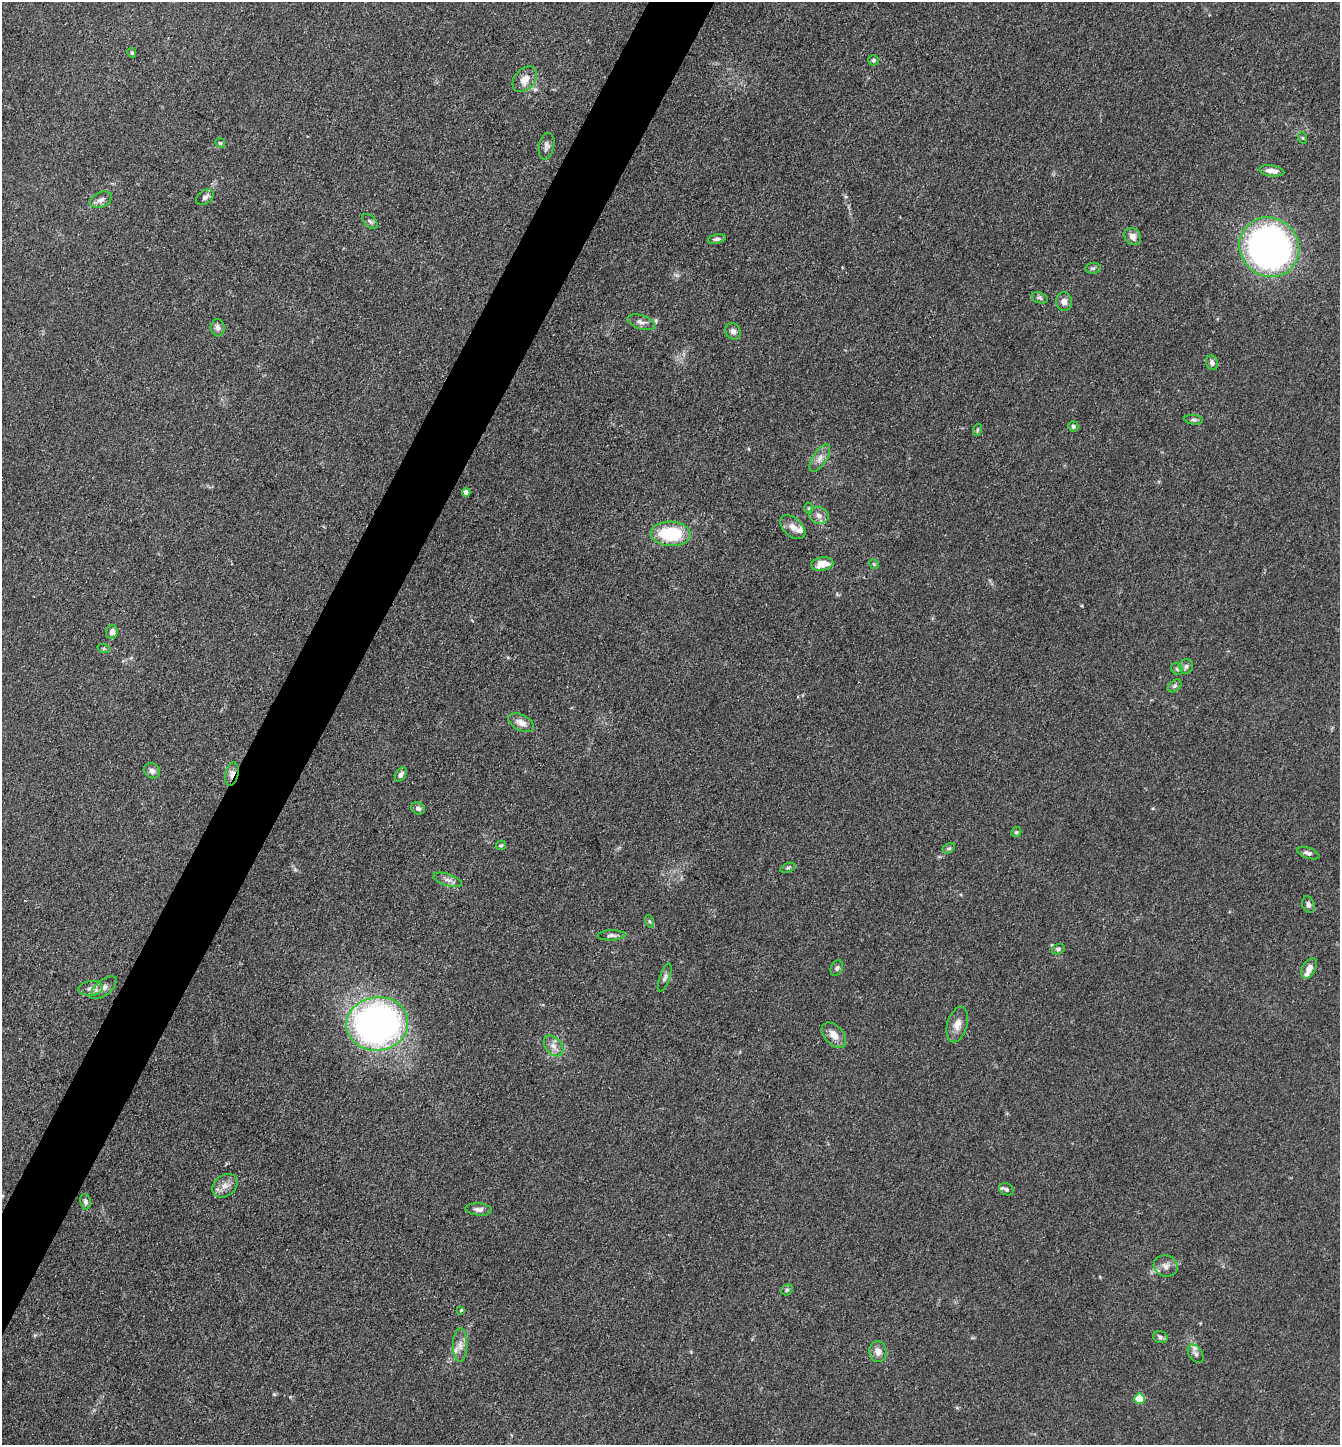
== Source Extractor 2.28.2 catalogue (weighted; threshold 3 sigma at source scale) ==
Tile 7 of 4 x 4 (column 3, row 2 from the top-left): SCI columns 2962-4299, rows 2889-4331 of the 5784 x 5775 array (HDU 1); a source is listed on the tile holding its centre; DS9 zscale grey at full resolution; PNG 1342 x 1447 px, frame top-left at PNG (2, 2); each listed source drawn as its Kron ellipse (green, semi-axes under 4 px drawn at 4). Shown black and unused: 4% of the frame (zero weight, under 3 of 4 exposures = <1% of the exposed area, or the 3 px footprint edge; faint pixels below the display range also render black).
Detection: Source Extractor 2.28.2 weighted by HDU 2 'WHT'; one run over the whole footprint, this tile lists its part. Background 0.0825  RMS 0.0063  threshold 0.0284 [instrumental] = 3 sigma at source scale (4.5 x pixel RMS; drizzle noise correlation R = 1.50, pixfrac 1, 0.05/0.05 arcsec/px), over >= 5 px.
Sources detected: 74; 2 inside a brighter listed object's ellipse — not listed separately; the other 72 listed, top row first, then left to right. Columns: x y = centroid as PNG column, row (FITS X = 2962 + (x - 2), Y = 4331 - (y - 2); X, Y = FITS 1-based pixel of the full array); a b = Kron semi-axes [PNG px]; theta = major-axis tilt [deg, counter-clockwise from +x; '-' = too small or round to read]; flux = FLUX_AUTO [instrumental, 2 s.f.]
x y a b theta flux
132 53 5 4 - 0.99
873 60 5 5 - 1.2
525 79 14 10 50 6.9
1303 138 6 3 -70 0.68
220 143 5 4 - 0.95
546 146 13 7 78 2.6
1272 171 12 5 -8 4.7
205 197 10 6 38 2.2
101 200 11 7 25 3.3
370 221 9 5 -43 1.5
1133 237 9 7 -48 4.3
717 239 9 4 12 1.6
1269 247 31 29 -43 290
1093 268 8 5 6 1.2
1040 298 8 5 -19 1.5
1064 302 9 8 - 3.5
641 322 14 7 -17 3.2
218 328 8 7 - 2.6
733 331 8 7 - 2.7
1212 363 7 6 - 2.1
1194 420 9 5 -6 1.4
1073 426 5 5 - 1.2
977 430 6 4 71 0.89
820 458 15 7 57 4.2
466 492 4 4 - 3.7
809 508 5 3 - 0.76
819 515 10 8 -18 3.7
793 527 15 9 -42 4.9
671 534 20 12 -3 34
822 564 11 6 10 8.9
874 564 5 4 - 0.77
112 632 7 6 - 3.2
104 649 6 4 -18 0.74
1186 666 7 6 - 1.6
1177 669 6 5 - 1.1
1175 686 8 5 41 1.4
521 723 14 7 -26 5
152 771 8 7 - 2.4
232 774 12 6 79 4
401 774 8 5 56 2.3
418 808 7 6 - 2
1016 832 5 4 - 0.9
501 845 5 5 - 0.91
949 848 6 4 28 1.2
1308 853 12 5 -18 2.1
788 868 8 4 20 1.1
448 880 15 5 -18 3
1308 905 9 6 -72 1.9
649 921 6 4 -71 0.96
611 935 14 5 2 2.2
1058 949 6 5 - 1.3
837 968 8 5 64 1.6
1309 968 11 6 62 4.9
665 978 14 5 70 2
91 988 12 7 7 3.6
104 988 15 7 40 3.6
377 1024 31 26 8 280
957 1024 18 10 74 5.8
834 1035 15 9 -47 6.4
554 1046 12 7 -49 4.1
225 1186 14 10 39 5.1
1006 1189 8 5 -25 1.7
85 1202 8 5 -78 2
479 1209 13 6 -5 2.9
1166 1266 12 10 -17 4
787 1290 6 5 - 1.2
461 1310 3 3 - 1.1
1160 1337 7 5 -17 1.6
460 1345 16 7 90 4.6
878 1352 10 8 -86 4.7
1196 1354 10 6 -55 2.5
1139 1399 5 5 - 20
Overlapping masked pixels (flux is a lower limit): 1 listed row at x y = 232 774